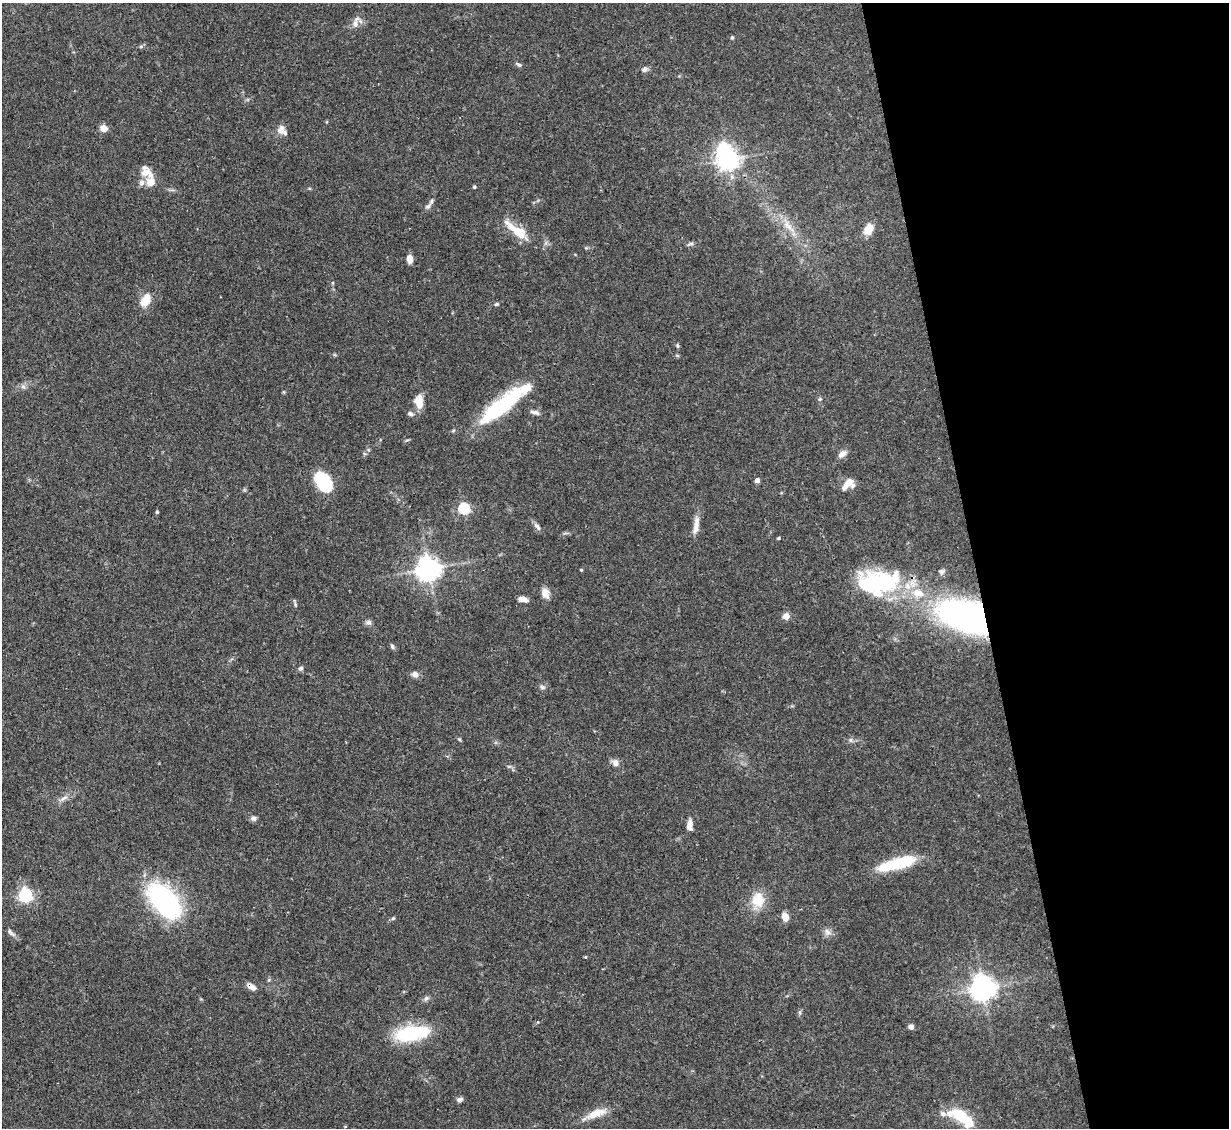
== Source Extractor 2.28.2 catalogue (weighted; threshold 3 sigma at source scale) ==
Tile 12 of 4 x 4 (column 4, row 3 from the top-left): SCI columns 3683-4909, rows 1375-2500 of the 4909 x 4883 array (HDU 1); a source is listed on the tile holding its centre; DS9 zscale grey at full resolution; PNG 1231 x 1130 px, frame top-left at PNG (2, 3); no overlay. Shown black and unused: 21% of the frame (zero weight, under 3 of 4 exposures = <1% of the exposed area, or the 3 px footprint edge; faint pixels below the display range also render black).
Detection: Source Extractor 2.28.2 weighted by HDU 2 'WHT'; one run over the whole footprint, this tile lists its part. Background 0.142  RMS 0.0044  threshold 0.0199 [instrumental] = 3 sigma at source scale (4.5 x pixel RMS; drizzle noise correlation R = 1.50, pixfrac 1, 0.05/0.05 arcsec/px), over >= 5 px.
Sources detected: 83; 4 inside a brighter object's white glare — not listed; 8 inside a brighter listed object's ellipse — not listed separately; the other 71 listed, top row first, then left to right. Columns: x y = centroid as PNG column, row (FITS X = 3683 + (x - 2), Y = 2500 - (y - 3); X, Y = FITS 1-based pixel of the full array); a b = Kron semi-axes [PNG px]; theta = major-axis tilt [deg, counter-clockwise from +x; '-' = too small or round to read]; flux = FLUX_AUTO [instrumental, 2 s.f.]
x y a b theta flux
355 24 12 6 -90 2.2
732 37 5 4 - 0.54
141 46 6 4 1 0.66
519 65 7 5 -16 0.88
645 69 8 6 45 1.2
104 128 8 7 - 3
280 130 13 9 64 2.8
728 160 7 6 - 270
146 172 21 12 -48 5.2
474 187 5 4 - 0.56
428 206 10 5 37 1.2
788 226 17 8 -45 4.7
868 229 11 8 63 6.6
517 231 32 10 -38 11
690 244 10 4 17 0.97
586 248 5 4 - 0.53
410 259 8 6 -88 3.4
146 300 15 10 58 6.9
497 304 6 4 16 0.7
677 345 6 4 -71 0.58
23 387 7 4 -1 1.1
284 392 5 3 - 0.46
820 399 5 5 - 0.63
419 401 15 9 -84 6.8
505 404 47 17 39 37
535 412 13 5 -11 1.5
410 414 7 6 - 1.2
842 454 11 6 38 2.5
757 480 4 4 - 2.7
324 481 21 16 -43 19
847 484 18 8 46 4
464 508 5 5 - 49
157 512 4 3 - 0.65
696 525 26 7 81 4
537 526 13 6 -50 1.6
779 538 4 3 - 0.67
429 569 7 7 - 420
581 570 4 3 - 0.44
876 583 63 32 0 50
545 593 14 9 -71 3.3
523 599 10 5 -11 3
295 604 6 4 -79 0.68
786 616 4 4 - 7.2
966 617 55 31 -19 140
368 622 9 5 -2 1.2
392 646 7 5 -61 0.92
300 668 6 5 - 1.2
415 674 8 7 - 2.2
542 687 7 5 -16 1.1
851 740 6 6 - 0.99
616 763 9 7 -62 2.3
63 798 13 6 33 2.1
254 818 8 6 -4 1.3
690 825 11 6 89 3.3
898 863 38 10 16 27
25 895 6 6 - 96
758 900 16 13 83 10
164 901 48 25 -50 58
785 916 7 5 -72 4.8
393 918 6 5 - 0.61
827 932 10 8 -56 1.9
11 933 16 5 -43 1.5
585 957 4 4 - 0.38
251 987 10 6 -30 3.1
983 988 10 7 -80 470
426 998 8 5 39 1.1
911 1027 5 5 - 1.9
411 1033 34 15 10 32
460 1099 6 5 - 1.5
596 1113 28 9 20 7.1
962 1117 33 12 -32 17
Overlapping masked pixels (flux is a lower limit): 2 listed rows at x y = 966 617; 251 987